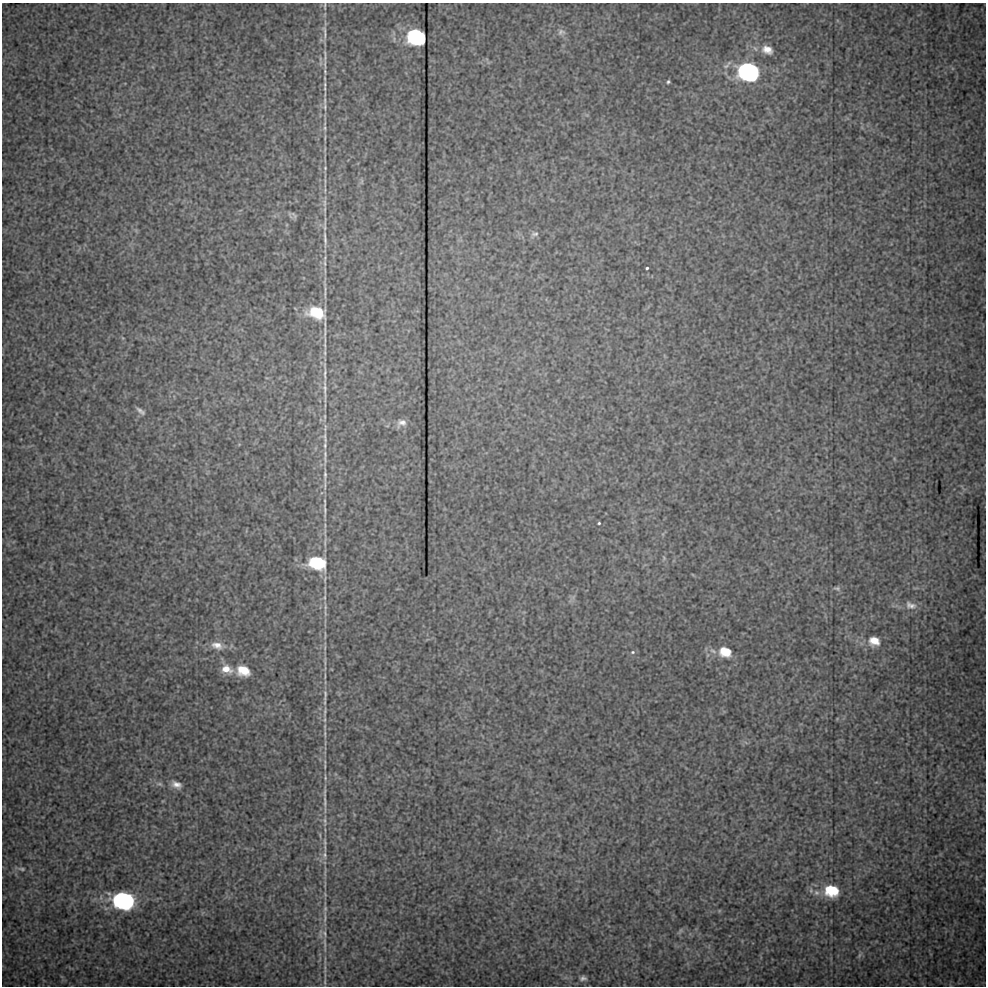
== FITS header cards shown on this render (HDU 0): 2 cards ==
NAXIS1  =                  984 / Axis length
NAXIS2  =                  984 / Axis length

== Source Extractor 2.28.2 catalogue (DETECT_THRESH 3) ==
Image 984 x 984 px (HDU 0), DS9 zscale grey, 1 PNG px = 1 image px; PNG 988 x 988 px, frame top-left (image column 1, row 984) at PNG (2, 3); no overlay
Background 17.9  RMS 0.97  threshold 2.91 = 3 sigma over >= 5 px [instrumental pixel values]
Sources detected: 64; all 64 listed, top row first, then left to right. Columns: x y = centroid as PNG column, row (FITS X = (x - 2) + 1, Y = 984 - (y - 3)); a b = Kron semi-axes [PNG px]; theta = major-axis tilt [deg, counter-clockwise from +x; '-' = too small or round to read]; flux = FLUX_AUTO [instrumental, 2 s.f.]
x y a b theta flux
325 6 12 3 90 130
324 32 24 5 -85 410
561 32 11 9 8 310
416 37 12 10 -20 11000
767 50 14 10 -25 720
325 64 20 4 -86 330
726 66 12 7 31 320
749 71 13 10 -22 27000
668 82 3 3 - 96
325 84 10 4 83 140
325 107 13 6 -89 290
325 128 9 4 -90 140
325 168 5 4 - 66
362 181 7 4 71 120
325 203 14 4 87 280
294 215 12 5 -46 150
535 234 11 7 9 230
325 239 27 4 -86 480
325 263 10 4 -85 160
647 268 3 3 - 98
325 293 21 3 89 280
317 314 28 15 -66 2500
325 390 40 5 -88 750
140 411 10 5 -36 240
402 423 13 9 20 430
325 438 16 5 -80 310
325 445 9 4 89 140
325 454 10 5 85 220
325 476 23 5 90 420
325 510 18 4 -90 230
599 523 3 3 - 83
664 558 6 4 -49 95
317 563 15 11 -11 4200
837 588 10 5 -4 170
911 605 17 10 -18 580
325 607 12 4 87 210
874 641 12 10 -17 800
217 645 16 9 -15 660
713 651 12 6 -29 300
633 652 6 5 - 140
725 652 12 9 -19 1400
325 661 18 3 90 260
227 669 14 9 -16 790
243 671 13 10 -18 1300
325 695 18 4 87 300
325 712 17 4 83 240
325 734 12 3 -86 170
325 777 9 3 -82 110
159 784 10 5 -15 170
176 785 14 9 -23 490
325 802 19 4 -89 330
325 822 16 4 -88 260
325 842 13 4 -85 200
324 855 11 6 -83 280
22 869 10 5 -9 190
831 890 13 10 -11 2500
816 893 9 8 - 340
124 900 14 10 -8 19000
325 918 20 3 84 310
680 931 10 3 60 110
325 944 25 3 -85 370
859 955 9 4 81 130
583 978 7 5 7 200
325 981 10 3 82 110
At the frame edge (FLAGS 8, measured only in part): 1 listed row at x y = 325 6